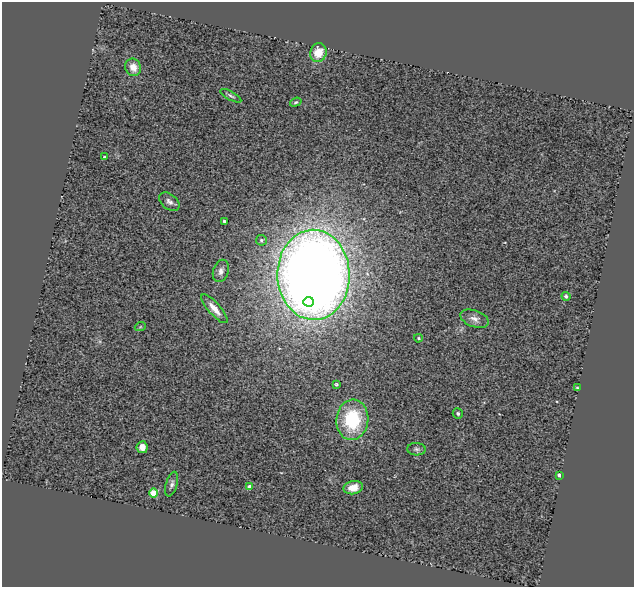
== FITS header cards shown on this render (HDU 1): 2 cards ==
NAXIS1  =                  632
NAXIS2  =                  585

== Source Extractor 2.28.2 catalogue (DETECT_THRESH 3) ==
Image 632 x 585 px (HDU 1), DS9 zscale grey, 1 PNG px = 1 image px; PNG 636 x 589 px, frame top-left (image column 1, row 585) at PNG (2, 2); each listed source drawn as its Kron ellipse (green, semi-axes under 4 px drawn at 4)
Background 0.75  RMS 0.23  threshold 0.677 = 3 sigma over >= 5 px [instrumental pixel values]
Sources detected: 27; all 27 listed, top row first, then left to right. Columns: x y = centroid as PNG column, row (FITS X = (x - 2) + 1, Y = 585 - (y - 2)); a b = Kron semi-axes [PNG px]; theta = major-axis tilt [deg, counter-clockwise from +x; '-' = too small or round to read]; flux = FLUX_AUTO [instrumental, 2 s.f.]
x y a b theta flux
318 52 9 8 - 260
133 67 9 7 -65 150
231 96 12 4 -29 37
296 102 6 4 18 22
104 157 3 3 - 24
169 202 11 7 -39 66
224 221 3 3 - 25
261 240 5 5 - 37
221 271 11 7 73 73
313 275 45 36 -88 27000
566 296 4 4 - 40
308 302 5 5 - 1300
214 309 18 6 -48 160
475 319 14 8 -20 96
140 327 5 3 - 16
418 338 4 3 - 21
336 384 3 3 - 19
577 388 3 2 - 13
458 413 5 5 - 29
352 420 20 16 84 1000
142 447 6 5 - 110
417 449 9 6 -4 39
559 475 4 3 - 96
172 484 13 5 74 54
249 487 4 3 - 110
353 488 9 6 13 160
153 493 4 4 - 540